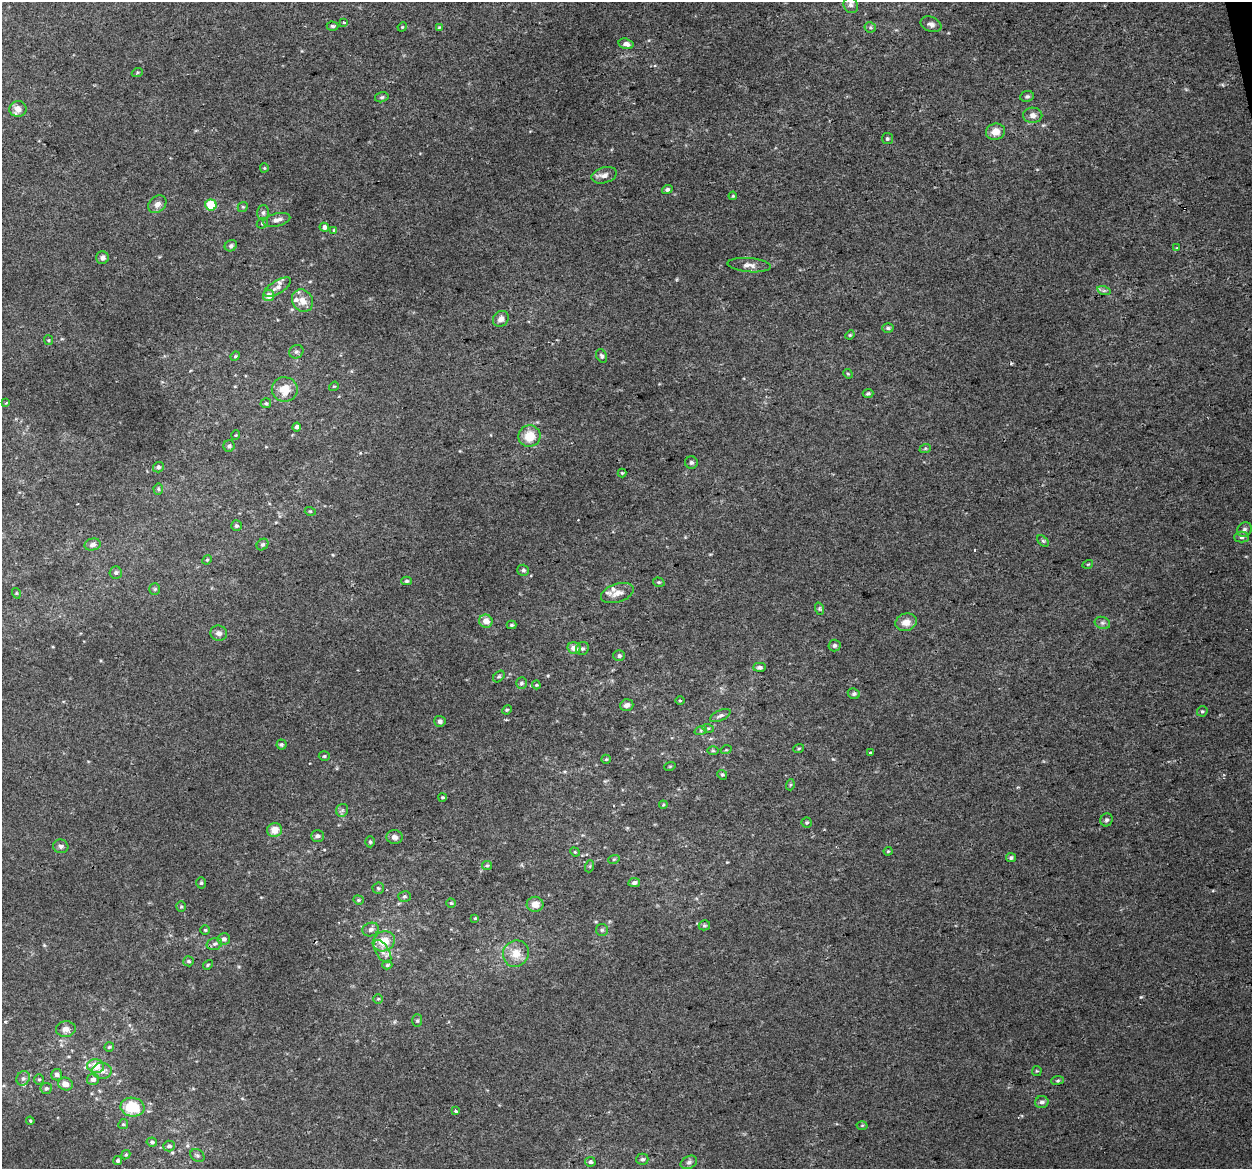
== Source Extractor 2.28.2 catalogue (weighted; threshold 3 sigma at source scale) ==
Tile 10 of 4 x 4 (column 2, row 3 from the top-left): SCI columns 1251-2500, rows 1250-2416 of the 5001 x 4785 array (HDU 1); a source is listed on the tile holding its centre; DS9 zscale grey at full resolution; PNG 1254 x 1171 px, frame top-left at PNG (2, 2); each listed source drawn as its Kron ellipse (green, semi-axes under 4 px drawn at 4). Shown black and unused: <1% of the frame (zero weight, under 2 of 3 exposures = <1% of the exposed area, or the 3 px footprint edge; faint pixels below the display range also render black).
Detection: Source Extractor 2.28.2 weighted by HDU 2 'WHT'; one run over the whole footprint, this tile lists its part. Background 0.00647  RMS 0.0062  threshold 0.028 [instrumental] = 3 sigma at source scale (4.5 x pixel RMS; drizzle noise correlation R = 1.50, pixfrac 1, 0.0396/0.0396 arcsec/px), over >= 5 px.
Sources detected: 182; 6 cosmic-ray / hot-pixel residue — neither listed nor drawn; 5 inside a brighter listed object's ellipse — not listed separately; the other 171 listed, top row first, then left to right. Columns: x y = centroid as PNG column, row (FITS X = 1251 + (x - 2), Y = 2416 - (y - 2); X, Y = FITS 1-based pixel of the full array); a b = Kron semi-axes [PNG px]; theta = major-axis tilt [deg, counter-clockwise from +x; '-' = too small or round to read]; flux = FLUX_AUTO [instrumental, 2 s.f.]
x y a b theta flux
851 5 8 7 - 2.3
343 22 4 3 - 0.94
931 24 11 7 -22 2.7
332 26 6 4 -2 1.2
402 27 5 4 - 0.6
439 27 4 3 - 0.54
870 27 6 5 - 0.94
626 44 7 5 -16 2.9
137 73 5 3 - 0.72
1027 96 7 5 10 1.3
382 97 7 5 14 1.1
18 109 8 8 - 5
1033 115 9 7 -1 3.3
995 132 9 8 - 5.7
887 139 5 5 - 0.99
264 168 4 4 - 0.67
604 175 13 8 15 3.7
667 189 5 4 - 1.6
733 196 4 3 - 0.66
157 204 10 7 41 3.4
211 205 5 5 - 21
243 207 5 5 - 0.89
263 213 7 6 - 1.7
277 220 14 6 13 3.7
262 223 6 5 - 1
324 227 5 4 - 2.4
334 230 4 4 - 0.73
231 246 6 5 - 1.5
1177 248 4 3 - 0.67
102 258 6 6 - 2
749 265 21 7 -5 4
278 287 15 6 32 3.7
1104 291 7 4 -18 1.3
269 296 5 5 - 5.5
302 301 12 10 -55 6
501 319 8 7 - 3.1
888 328 6 5 - 1.1
850 335 5 4 - 0.72
48 340 5 4 - 0.7
296 352 7 6 - 1.6
235 356 5 4 - 0.7
602 356 7 5 -63 1.3
848 374 5 4 - 0.68
334 386 5 4 - 0.64
285 389 13 12 - 9.6
868 394 5 4 - 1.2
6 403 3 2 - 0.76
266 403 5 5 - 1
297 427 4 4 - 1.6
236 435 5 3 - 0.5
529 436 11 10 - 12
229 446 6 6 - 1.1
925 449 6 4 20 0.82
691 462 6 6 - 1.3
158 467 5 5 - 1.6
622 473 4 4 - 0.71
158 489 5 5 - 0.9
310 511 5 3 - 0.58
236 526 5 5 - 1.3
1244 529 8 7 - 1.9
1242 537 7 5 1 1.6
1043 541 7 4 -44 0.99
263 544 6 5 - 1.2
93 545 8 5 12 2.2
207 560 5 4 - 0.72
1088 564 5 3 - 0.57
523 570 6 5 - 1.4
116 573 6 6 - 1.3
407 581 5 4 - 1
659 582 6 4 -18 0.94
155 589 6 5 - 0.98
16 593 5 3 - 0.61
617 593 17 9 17 5.8
820 609 6 4 -71 1
486 621 7 6 - 5.7
906 622 11 8 18 5.6
1102 623 8 6 -20 1.5
512 625 5 3 - 0.83
219 633 8 7 - 2.7
834 645 6 6 - 1.7
574 648 6 5 - 5.5
582 649 7 6 - 1.6
619 656 6 5 - 1.5
760 667 6 4 0 1.8
499 677 6 4 46 1.1
521 683 6 5 - 1.2
536 685 4 4 - 0.68
854 694 6 5 - 1.3
680 700 5 3 - 0.62
627 705 7 5 17 2.7
507 710 5 4 - 0.79
1202 711 5 5 - 1
720 715 11 5 25 2
440 721 6 5 - 1.9
708 728 5 3 - 0.74
701 730 6 4 18 1
281 744 5 5 - 1
799 748 5 3 - 0.65
726 750 5 3 - 0.6
713 751 6 4 -1 0.81
870 753 3 3 - 1.7
324 756 5 4 - 0.94
606 759 5 4 - 0.75
670 766 5 3 - 0.58
722 775 5 4 - 0.86
790 785 5 3 - 0.72
443 797 4 3 - 0.79
663 805 4 3 - 0.59
342 810 6 6 - 1.4
1106 820 6 6 - 1.5
807 823 5 5 - 1
274 830 7 7 - 6.7
317 836 6 6 - 2
394 837 8 7 - 2.6
370 842 5 4 - 1
61 846 7 6 - 1.7
888 851 4 4 - 0.65
575 852 5 4 - 0.73
1011 858 5 4 - 1.3
614 859 6 3 19 0.73
487 865 5 4 - 0.84
590 866 6 4 71 0.83
201 883 5 5 - 0.98
634 883 6 4 11 2
378 888 5 5 - 1.2
404 896 6 5 - 1.1
358 900 5 4 - 0.83
451 903 4 4 - 0.88
535 904 8 7 - 5
181 907 5 4 - 0.84
475 918 4 3 - 0.54
704 925 6 5 - 1
371 929 8 6 17 2.2
205 930 5 4 - 0.77
602 930 6 6 - 1.3
224 939 6 5 - 2.2
384 941 11 10 - 10
214 944 8 5 15 1.8
382 952 13 6 -58 3
516 954 13 12 - 8.8
189 961 5 5 - 1.2
208 965 5 4 - 0.78
387 965 5 4 - 0.95
378 999 5 4 - 0.8
417 1021 6 5 - 0.96
66 1029 10 8 4 3.5
109 1047 5 4 - 0.9
96 1066 8 7 - 9.7
102 1071 10 8 -2 3.8
1037 1071 5 4 - 0.71
57 1075 6 5 - 2.5
23 1078 7 6 - 1.8
39 1079 5 5 - 0.86
93 1079 6 5 - 2.5
1058 1080 6 4 6 1
65 1084 7 6 - 4.2
46 1088 5 5 - 1.3
1042 1102 7 6 - 1.9
132 1107 12 9 -9 19
455 1111 3 3 - 1.7
30 1121 4 3 - 0.61
123 1124 5 4 - 0.85
862 1125 5 3 - 0.63
152 1142 5 4 - 1.4
169 1146 6 5 - 1.7
126 1155 5 4 - 0.78
197 1156 7 6 - 1.4
642 1159 6 5 - 1.6
118 1161 4 4 - 1.3
590 1162 5 5 - 1.5
689 1162 9 6 27 1.8